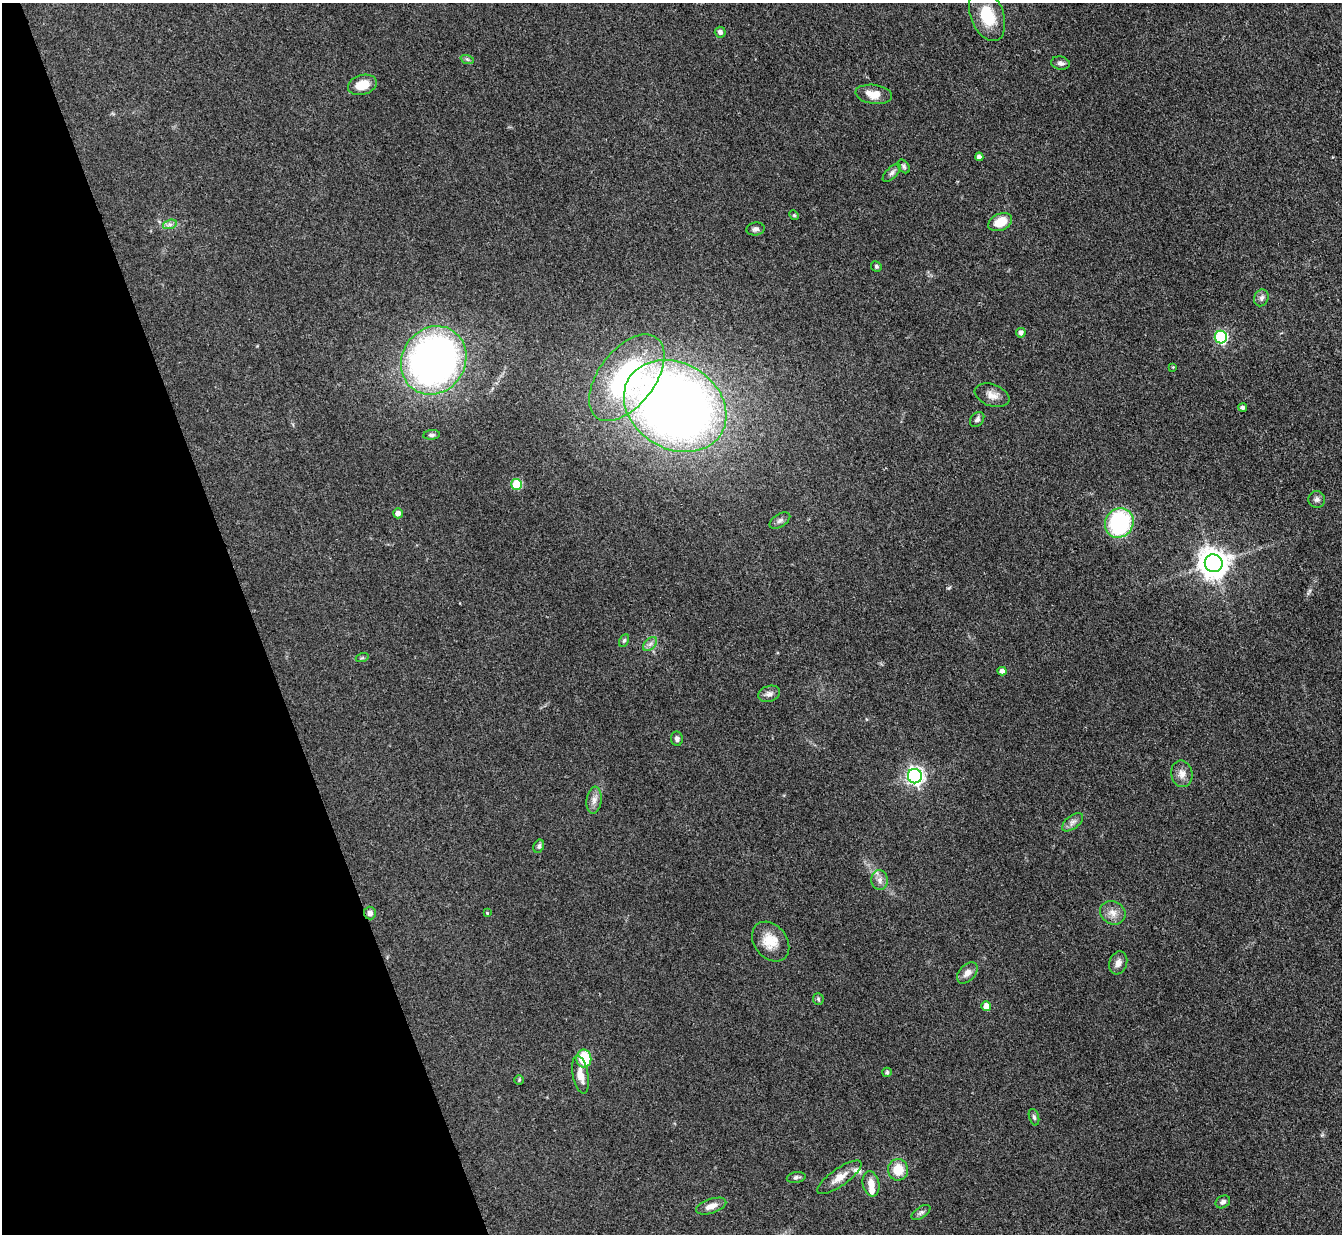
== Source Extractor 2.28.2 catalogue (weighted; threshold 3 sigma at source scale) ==
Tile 5 of 4 x 4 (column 1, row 2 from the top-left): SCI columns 1-1340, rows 2738-3969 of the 5362 x 5347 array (HDU 1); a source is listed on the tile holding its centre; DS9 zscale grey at full resolution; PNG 1344 x 1236 px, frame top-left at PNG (2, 3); each listed source drawn as its Kron ellipse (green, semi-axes under 4 px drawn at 4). Shown black and unused: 19% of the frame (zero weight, under 3 of 4 exposures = <1% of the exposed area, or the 3 px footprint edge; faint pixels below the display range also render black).
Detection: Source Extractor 2.28.2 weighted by HDU 2 'WHT'; one run over the whole footprint, this tile lists its part. Background 0.0547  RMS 0.005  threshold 0.0226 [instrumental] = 3 sigma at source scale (4.5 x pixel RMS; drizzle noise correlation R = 1.50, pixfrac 1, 0.05/0.05 arcsec/px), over >= 5 px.
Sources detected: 66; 3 inside a brighter listed object's ellipse — not listed separately; the other 63 listed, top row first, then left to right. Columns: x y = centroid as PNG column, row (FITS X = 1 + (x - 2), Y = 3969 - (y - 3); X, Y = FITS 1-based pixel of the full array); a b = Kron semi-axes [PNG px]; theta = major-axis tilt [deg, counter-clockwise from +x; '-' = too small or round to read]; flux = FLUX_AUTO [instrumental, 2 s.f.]
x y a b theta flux
987 15 27 16 -69 17
720 32 5 5 - 1.7
467 59 7 4 -19 0.79
1060 63 9 6 -12 2
362 85 15 9 17 8.2
874 94 18 9 -8 6.4
979 157 4 4 - 1.6
904 166 7 5 -52 1
892 173 11 5 45 1.6
794 215 5 4 - 0.63
1000 222 12 8 24 8.9
170 224 7 4 18 1.3
755 229 9 6 7 1.5
876 266 5 5 - 0.86
1261 298 8 7 - 1.7
1021 333 5 5 - 1.7
1221 337 6 6 - 60
434 360 35 31 56 270
1173 367 4 4 - 0.43
627 378 50 28 53 87
992 395 18 11 -20 4.4
675 406 54 43 -31 500
1243 407 4 4 - 1.1
977 419 8 6 48 1.5
432 435 8 4 5 1.2
517 484 5 5 - 23
1317 499 8 8 - 1.7
398 513 5 4 - 2.7
780 520 11 6 32 1.7
1119 523 15 14 - 53
1214 563 9 9 - 720
624 640 7 4 62 0.88
650 644 8 5 45 1.6
362 658 6 4 18 0.64
1002 671 4 4 - 2.6
769 694 11 8 16 2.3
677 739 7 6 - 1.6
1182 774 13 10 -79 3.8
915 776 7 7 - 180
594 800 13 7 82 3
1073 822 12 6 38 2.3
539 846 7 5 64 1.2
880 880 10 8 -87 2.6
370 913 6 6 - 2.4
487 913 4 4 - 0.43
1113 913 13 11 -31 4.1
771 942 22 16 -51 9.6
1118 963 12 8 71 2.9
967 973 12 8 47 3.3
818 999 6 5 - 0.77
986 1006 5 5 - 4.7
584 1059 9 7 -84 22
887 1072 5 4 - 1.1
580 1075 19 8 -79 5
519 1080 4 4 - 0.53
1034 1117 8 5 -74 1.1
898 1170 11 10 - 9.9
796 1177 9 5 10 1.3
839 1177 26 8 35 5.9
871 1184 13 8 -79 4.6
1223 1202 8 6 33 1.6
711 1206 16 7 19 4.4
921 1212 11 5 33 1.4
Overlapping masked pixels (flux is a lower limit): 1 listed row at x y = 370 913